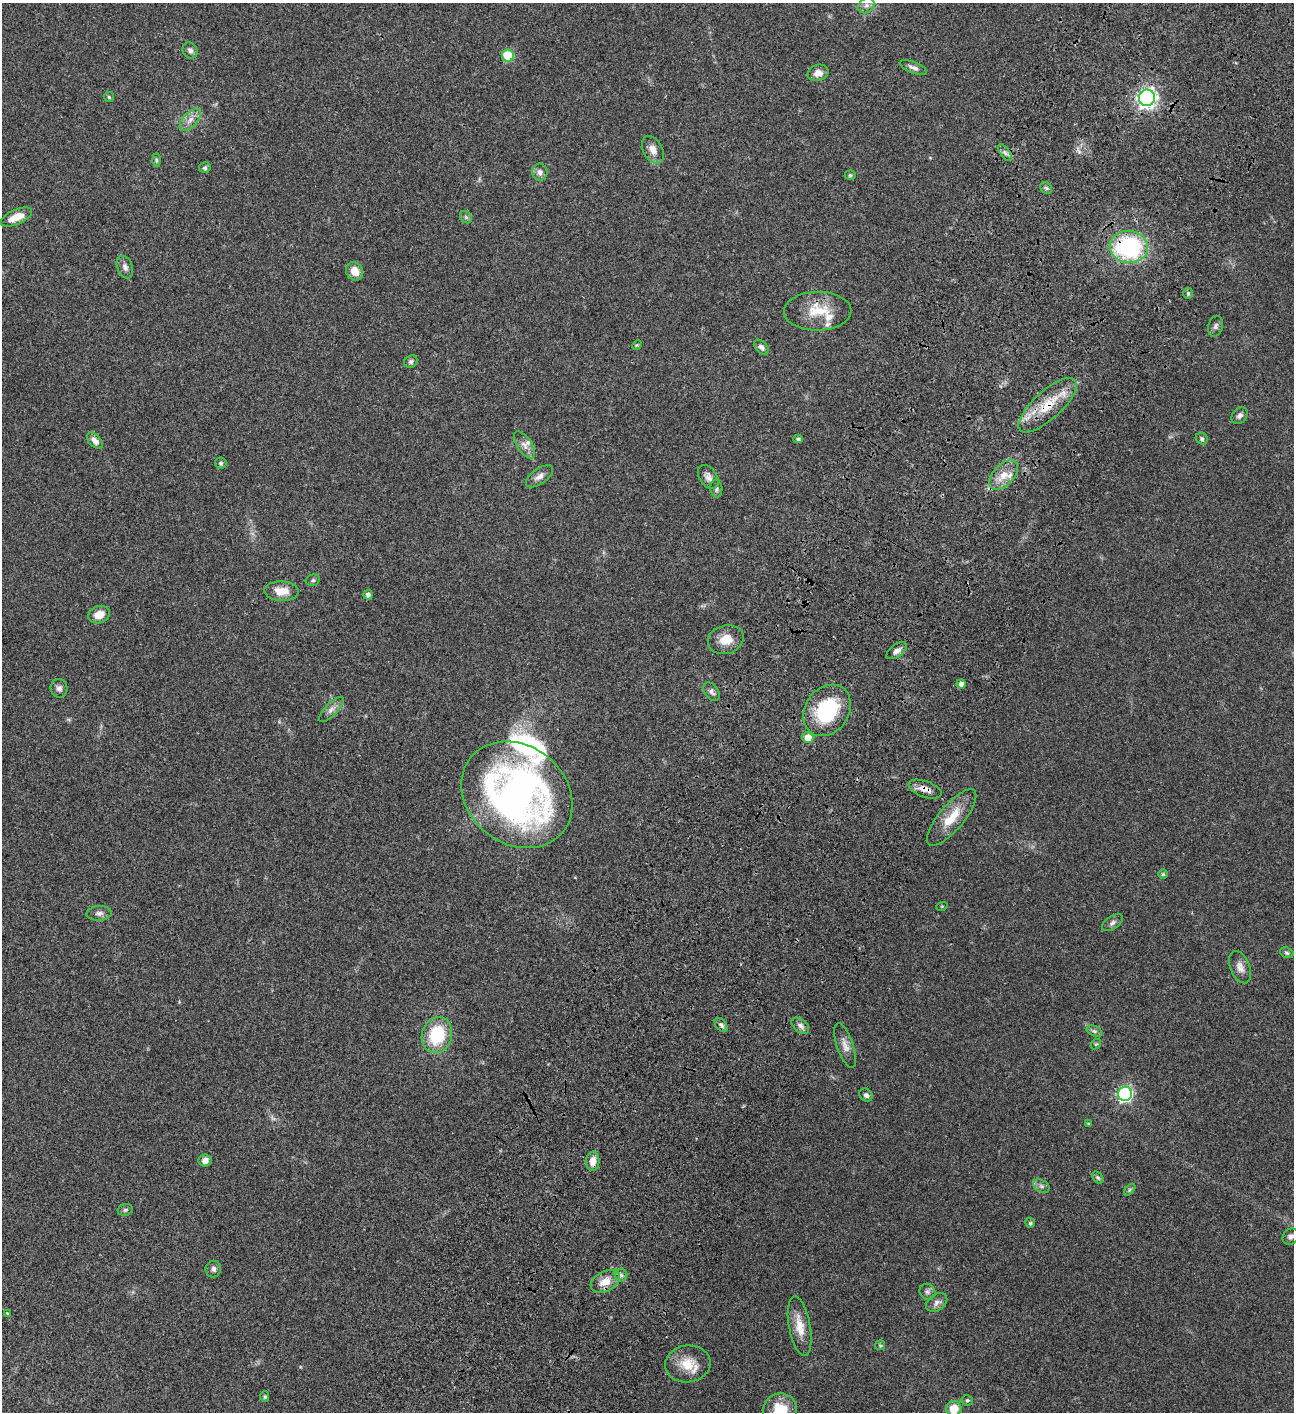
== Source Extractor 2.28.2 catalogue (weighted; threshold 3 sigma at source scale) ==
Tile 10 of 4 x 4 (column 2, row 3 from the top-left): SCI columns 1799-3090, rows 1613-3022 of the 6051 x 6048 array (HDU 1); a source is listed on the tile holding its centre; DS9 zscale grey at full resolution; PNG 1296 x 1414 px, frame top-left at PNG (2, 3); each listed source drawn as its Kron ellipse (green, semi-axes under 4 px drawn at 4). Shown black and unused: <1% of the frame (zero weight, under 3 of 4 exposures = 13% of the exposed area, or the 3 px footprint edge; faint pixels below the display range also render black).
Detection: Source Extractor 2.28.2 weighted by HDU 2 'WHT'; one run over the whole footprint, this tile lists its part. Background 0.0654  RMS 0.0058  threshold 0.0262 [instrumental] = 3 sigma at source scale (4.5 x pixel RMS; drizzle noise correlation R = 1.50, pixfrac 1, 0.05/0.05 arcsec/px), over >= 5 px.
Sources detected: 94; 1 too faint to see at this stretch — neither listed nor drawn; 5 inside a brighter listed object's ellipse — not listed separately; the other 88 listed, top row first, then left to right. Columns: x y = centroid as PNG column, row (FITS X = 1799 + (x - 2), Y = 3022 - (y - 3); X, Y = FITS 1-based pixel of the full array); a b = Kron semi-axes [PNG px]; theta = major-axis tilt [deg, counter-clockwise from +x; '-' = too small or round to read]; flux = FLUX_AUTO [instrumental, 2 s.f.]
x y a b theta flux
866 5 9 7 37 2.4
190 50 8 7 - 1.8
508 56 6 6 - 25
913 68 14 5 -22 2.3
818 73 10 8 18 3.8
109 97 5 5 - 0.74
1147 98 8 8 - 230
190 120 14 7 48 3.8
653 150 14 9 -62 4.4
1005 153 10 4 -55 1.8
156 160 7 4 -89 1
205 168 6 5 - 1.1
540 172 8 7 - 2.6
850 175 5 4 - 0.8
1046 188 6 5 - 1.1
16 217 17 7 23 7.5
466 217 7 5 -45 1.1
1129 247 19 16 -5 64
125 267 12 7 -69 2.6
355 271 9 8 - 5.9
1188 293 6 5 - 0.85
818 311 33 19 1 16
1216 326 10 7 74 1.8
637 345 5 4 - 0.57
761 347 9 5 -47 2
411 362 7 6 - 1.4
1048 405 37 14 42 18
1240 416 9 7 49 2.1
798 439 4 4 - 1.2
1202 439 6 5 - 1.1
95 441 10 6 -47 2.9
524 445 15 7 -55 3.6
221 463 6 5 - 0.94
1003 475 18 10 47 7.4
539 476 16 7 35 3.3
708 477 13 8 -55 3.1
716 489 9 6 -85 1.4
313 580 7 5 15 1.1
282 591 17 10 -2 8
368 595 5 4 - 1.7
99 615 11 8 20 6.1
726 640 18 14 15 8.1
897 651 11 6 35 2.7
961 684 4 4 - 2.2
59 688 9 8 - 2.1
712 692 10 6 -53 2
331 709 16 6 45 2.9
827 710 27 22 56 40
808 737 5 5 - 7.8
925 789 17 8 -20 4.5
517 795 59 49 -39 250
952 817 35 12 50 13
1163 874 5 5 - 0.69
942 906 6 3 19 0.49
99 913 13 7 4 2.4
1112 923 12 6 34 1.9
1287 953 7 5 -21 1
1240 967 17 9 -68 4
721 1025 8 5 -50 1.5
800 1026 10 6 -41 2.3
1094 1031 8 5 -25 1.3
437 1035 18 15 73 27
1096 1044 6 4 41 0.73
845 1046 23 8 -71 4.5
1125 1094 7 7 - 120
866 1095 7 6 - 1.6
1088 1124 4 3 - 0.55
205 1161 6 6 - 3.5
593 1161 10 6 86 5
1098 1177 7 4 -48 0.93
1042 1186 9 6 -27 1.8
1130 1190 7 4 48 0.85
125 1210 8 5 15 1.1
1030 1223 5 5 - 1
1291 1236 9 7 44 2.2
213 1269 8 7 - 1.8
621 1275 6 6 - 1.5
605 1282 15 10 26 7.3
927 1292 8 7 - 1.7
937 1302 11 8 36 2.7
7 1313 4 3 - 0.4
800 1326 30 10 -80 9.2
880 1345 5 5 - 0.8
688 1364 23 18 7 12
265 1397 5 4 - 0.75
967 1400 6 5 - 0.98
954 1408 8 7 - 9.8
780 1410 17 16 - 16
Overlapping masked pixels (flux is a lower limit): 5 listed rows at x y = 1147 98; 1129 247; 1048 405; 925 789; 593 1161
Isophote crosses this tile's border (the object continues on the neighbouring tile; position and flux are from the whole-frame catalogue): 2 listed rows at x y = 954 1408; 780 1410